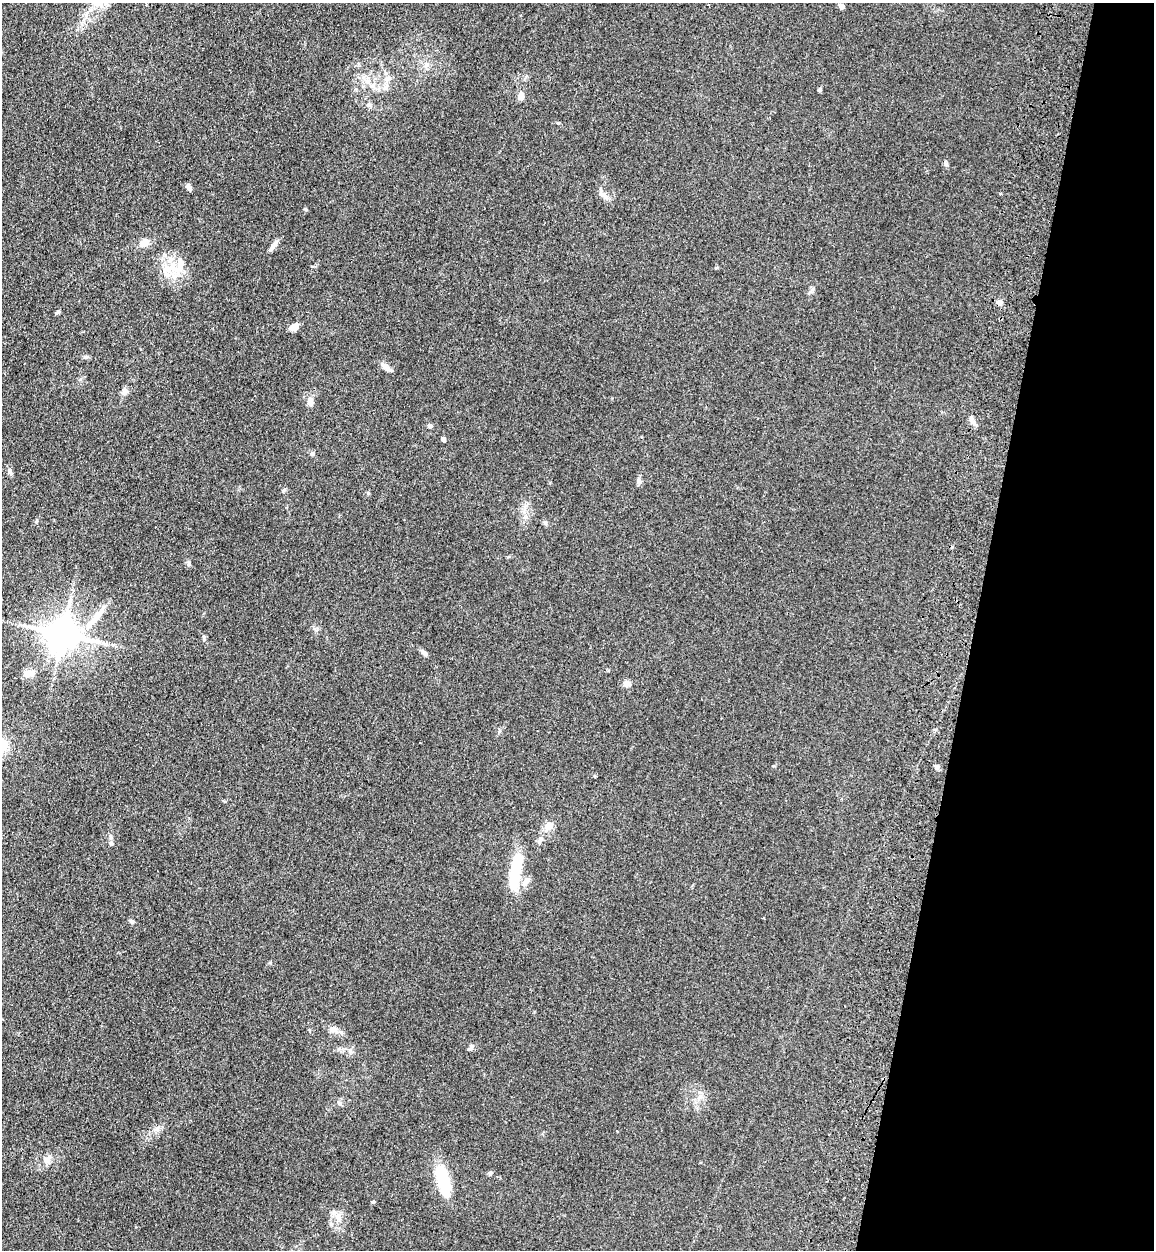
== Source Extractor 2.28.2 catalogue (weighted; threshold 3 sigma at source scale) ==
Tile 8 of 4 x 4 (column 4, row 2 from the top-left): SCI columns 3818-4969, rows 2534-3781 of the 5209 x 5064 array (HDU 1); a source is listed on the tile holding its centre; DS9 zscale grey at full resolution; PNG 1156 x 1252 px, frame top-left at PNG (2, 3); no overlay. Shown black and unused: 16% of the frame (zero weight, under 3 of 4 exposures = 6% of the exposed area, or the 3 px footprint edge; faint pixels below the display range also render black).
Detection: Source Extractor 2.28.2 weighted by HDU 2 'WHT'; one run over the whole footprint, this tile lists its part. Background 0.135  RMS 0.0077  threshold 0.0348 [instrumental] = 3 sigma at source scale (4.5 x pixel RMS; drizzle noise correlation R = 1.50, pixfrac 1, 0.05/0.05 arcsec/px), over >= 5 px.
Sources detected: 50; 1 inside a brighter object's white glare — not listed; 1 inside a brighter listed object's ellipse — not listed separately; the other 48 listed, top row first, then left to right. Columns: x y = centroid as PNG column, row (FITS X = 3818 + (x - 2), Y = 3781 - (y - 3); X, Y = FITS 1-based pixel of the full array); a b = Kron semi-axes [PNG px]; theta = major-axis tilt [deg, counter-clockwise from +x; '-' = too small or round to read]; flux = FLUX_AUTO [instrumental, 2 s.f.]
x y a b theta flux
98 4 18 10 66 9.5
841 6 5 4 - 2.7
426 64 7 4 -90 1.9
388 78 9 7 44 3.7
368 81 7 5 46 2.3
386 88 8 6 19 2.7
819 90 6 4 27 1
521 96 8 6 81 4.9
369 105 6 6 - 1.7
189 187 8 5 -60 2.4
604 195 18 5 -40 3.9
305 209 5 4 - 0.86
144 243 11 8 32 6.6
272 248 11 6 53 2.8
172 266 19 10 54 13
999 302 8 7 - 2.7
58 312 7 4 36 1.2
294 327 10 7 33 5.5
86 357 7 5 19 1.5
385 367 15 6 -43 3.5
124 391 9 8 - 3.1
310 402 9 7 -78 4.7
972 421 15 4 -57 2.9
430 426 5 5 - 1.8
443 439 4 4 - 3.2
312 454 6 5 - 1.4
10 472 10 5 -70 2
37 521 6 3 71 0.84
545 523 6 5 - 1.4
189 563 7 4 -89 1.3
97 616 39 8 51 13
63 634 10 9 - 1700
204 637 6 4 -73 1.1
425 653 10 5 -48 2
29 673 14 8 10 6.7
626 684 10 8 -35 3.2
937 767 6 6 - 2
548 827 14 9 51 6
540 840 9 6 67 2.5
111 843 6 4 -47 1.1
514 875 46 12 84 30
526 881 15 7 54 5.7
132 922 6 5 - 1.3
334 1029 11 9 -13 4.6
471 1047 9 5 66 1.9
47 1160 11 8 -43 4.1
490 1173 7 5 15 1.4
443 1181 32 11 -77 37
Isophote crosses this tile's border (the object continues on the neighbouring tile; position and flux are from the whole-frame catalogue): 1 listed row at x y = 98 4
Unlisted compact peaks at least as high as the median listed source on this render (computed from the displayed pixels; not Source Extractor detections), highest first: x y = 946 164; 373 1202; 638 480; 284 490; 270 963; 558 123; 810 292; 368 493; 224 801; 716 268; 312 266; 774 766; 316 630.